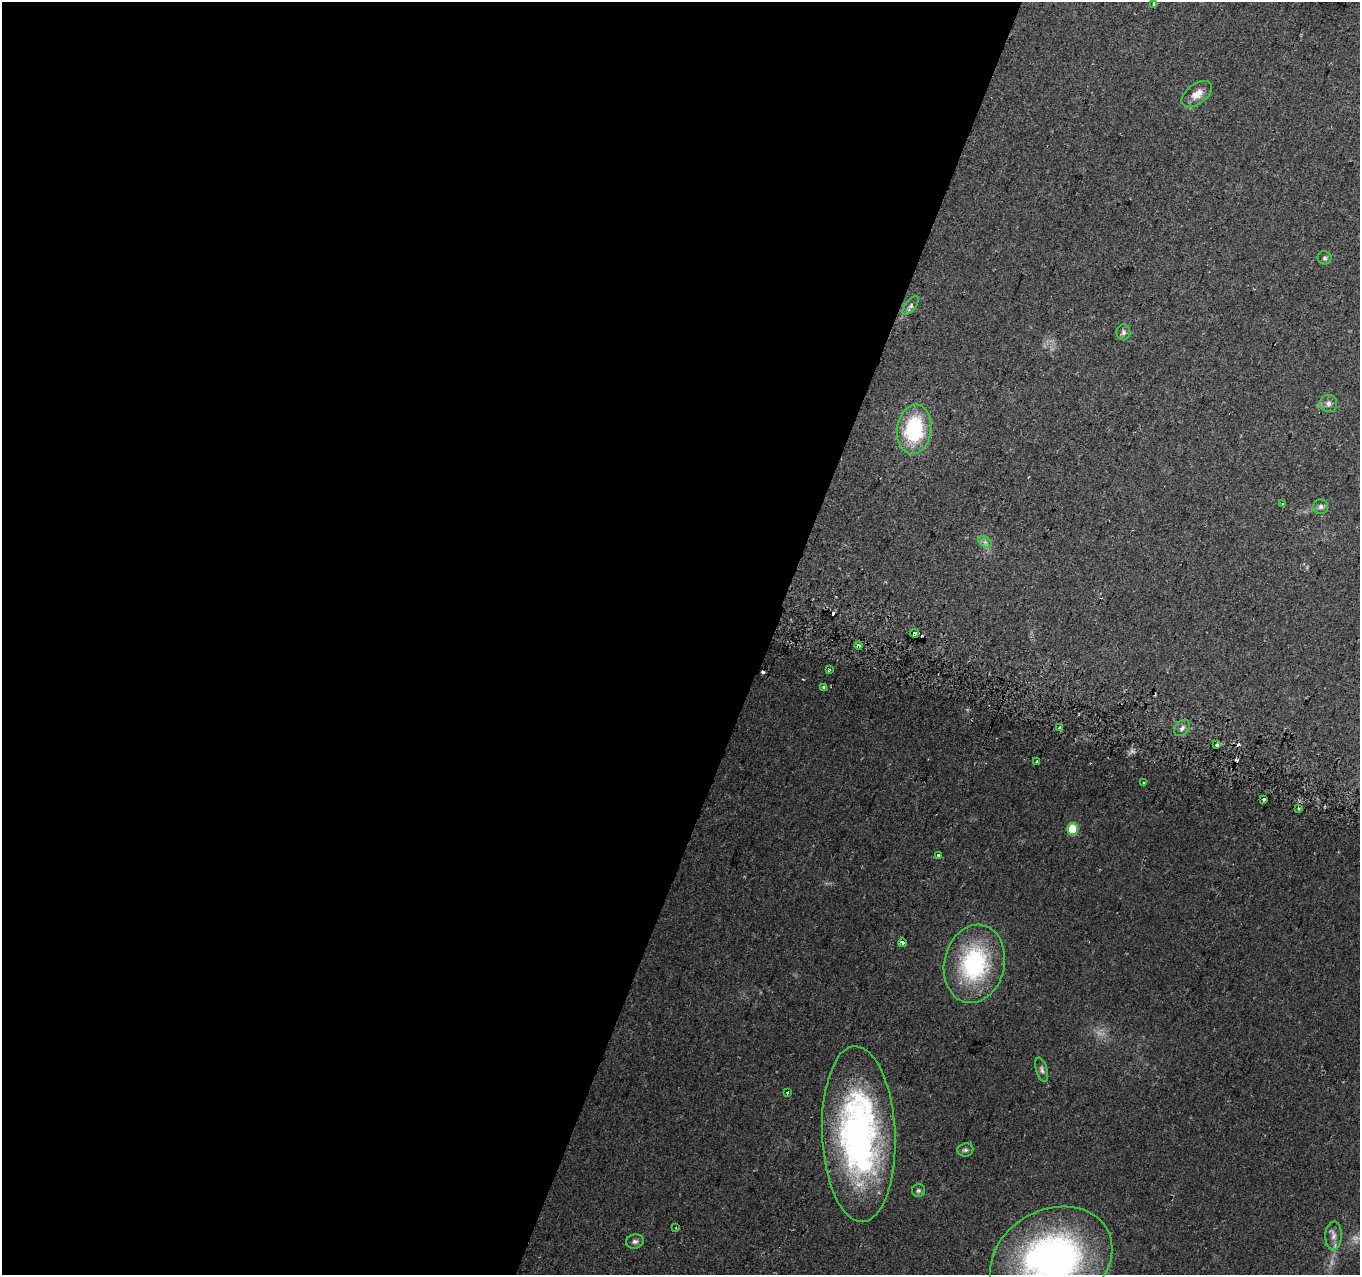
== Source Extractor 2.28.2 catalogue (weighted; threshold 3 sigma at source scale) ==
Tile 5 of 4 x 4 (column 1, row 2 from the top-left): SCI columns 11-1368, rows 2793-4065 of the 5461 x 5648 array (HDU 1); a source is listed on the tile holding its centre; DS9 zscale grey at full resolution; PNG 1362 x 1277 px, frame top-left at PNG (2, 2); each listed source drawn as its Kron ellipse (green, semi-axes under 4 px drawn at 4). Shown black and unused: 57% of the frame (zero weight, under 2 of 3 exposures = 2% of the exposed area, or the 3 px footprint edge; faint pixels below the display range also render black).
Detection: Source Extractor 2.28.2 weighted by HDU 2 'WHT'; one run over the whole footprint, this tile lists its part. Background 0.079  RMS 0.0097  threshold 0.0435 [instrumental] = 3 sigma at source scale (4.5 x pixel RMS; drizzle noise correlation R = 1.50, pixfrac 1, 0.0396/0.0396 arcsec/px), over >= 5 px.
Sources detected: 43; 3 too faint to see at this stretch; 6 cosmic-ray / hot-pixel residue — neither listed nor drawn; the other 34 listed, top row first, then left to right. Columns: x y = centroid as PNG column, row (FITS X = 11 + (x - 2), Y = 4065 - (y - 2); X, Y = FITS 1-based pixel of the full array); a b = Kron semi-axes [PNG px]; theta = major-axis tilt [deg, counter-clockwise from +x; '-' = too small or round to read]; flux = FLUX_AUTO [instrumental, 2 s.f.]
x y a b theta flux
1154 4 4 3 - 2.3
1197 94 17 10 37 10
1325 258 7 6 - 2.1
911 306 11 5 52 3
1123 332 8 7 - 2.8
1329 403 8 8 - 4
914 429 25 17 83 76
1282 504 3 3 - 1.7
1321 507 7 7 - 2.9
985 542 7 5 -32 2.7
914 634 4 3 - 14
859 646 4 3 - 12
829 669 4 3 - 1.6
823 687 3 3 - 3.7
1060 728 4 3 - 9.3
1182 728 9 6 46 3.4
1217 745 3 3 - 11
1037 762 3 3 - 17
1143 782 3 2 - 0.91
1264 799 4 3 - 7.6
1299 809 3 3 - 3.6
1073 829 5 5 - 34
938 855 3 3 - 6.3
903 943 4 4 - 17
974 964 39 30 77 110
1042 1070 12 5 -73 3.1
787 1093 3 3 - 10
859 1134 88 36 -87 330
965 1150 8 6 7 2.5
918 1190 6 6 - 2.1
676 1228 3 3 - 1.1
1334 1236 14 8 87 6
635 1241 9 7 10 3.3
1051 1259 64 49 28 390
Overlapping masked pixels (flux is a lower limit): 3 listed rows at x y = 914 634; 859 646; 859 1134
Isophote crosses this tile's border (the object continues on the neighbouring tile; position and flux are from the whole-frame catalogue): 1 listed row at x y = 1051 1259